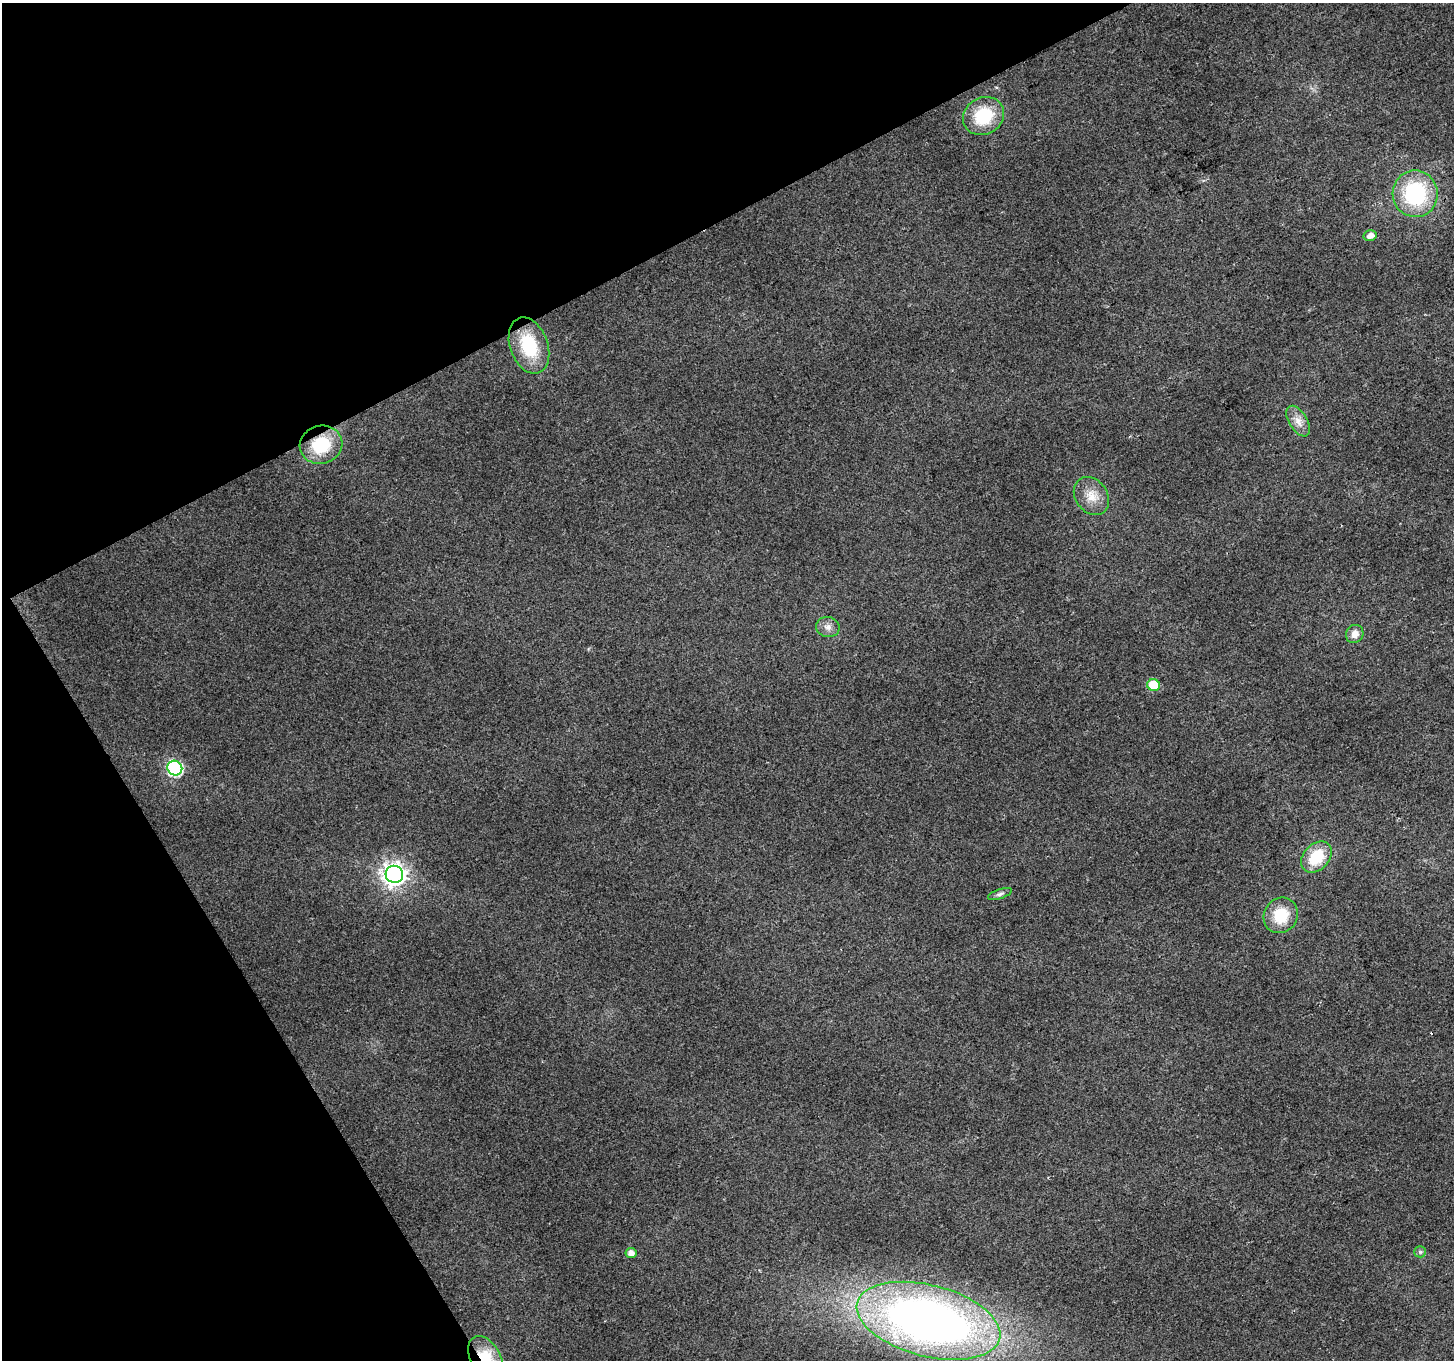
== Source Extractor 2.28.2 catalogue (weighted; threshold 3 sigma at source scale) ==
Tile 5 of 4 x 4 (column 1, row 2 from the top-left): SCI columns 3-1454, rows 2881-4238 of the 5811 x 5702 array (HDU 1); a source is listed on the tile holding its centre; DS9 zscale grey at full resolution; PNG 1456 x 1362 px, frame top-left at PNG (2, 3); each listed source drawn as its Kron ellipse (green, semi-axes under 4 px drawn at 4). Shown black and unused: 27% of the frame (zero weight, under 2 of 3 exposures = <1% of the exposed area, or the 3 px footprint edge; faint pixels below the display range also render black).
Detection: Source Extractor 2.28.2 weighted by HDU 2 'WHT'; one run over the whole footprint, this tile lists its part. Background 0.0455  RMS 0.0072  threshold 0.0324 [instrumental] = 3 sigma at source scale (4.5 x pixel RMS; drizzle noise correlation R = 1.50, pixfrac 1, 0.0396/0.0396 arcsec/px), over >= 5 px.
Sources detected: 20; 1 cosmic-ray / hot-pixel residue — neither listed nor drawn; the other 19 listed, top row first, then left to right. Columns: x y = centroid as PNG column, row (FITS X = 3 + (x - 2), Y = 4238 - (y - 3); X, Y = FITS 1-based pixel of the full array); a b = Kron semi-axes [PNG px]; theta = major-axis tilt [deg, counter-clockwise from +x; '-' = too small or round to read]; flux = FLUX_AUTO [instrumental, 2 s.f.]
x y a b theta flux
983 116 21 18 31 36
1415 194 23 22 - 70
1370 236 6 5 - 5.1
529 346 29 19 -70 40
1298 421 17 9 -59 6.7
321 445 21 19 16 33
1091 496 20 16 -54 12
828 627 12 10 -10 4.4
1355 634 9 8 - 5.4
1154 685 6 6 - 31
175 768 7 7 - 120
1316 857 18 13 47 26
394 874 9 8 - 540
1000 894 12 4 19 2.1
1281 915 18 16 56 23
1420 1252 6 5 - 1.3
631 1253 5 5 - 4
929 1321 73 35 -14 590
486 1358 24 15 -62 28
Overlapping masked pixels (flux is a lower limit): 2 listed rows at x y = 321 445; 486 1358
Isophote crosses this tile's border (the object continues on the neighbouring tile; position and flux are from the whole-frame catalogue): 1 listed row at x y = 486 1358